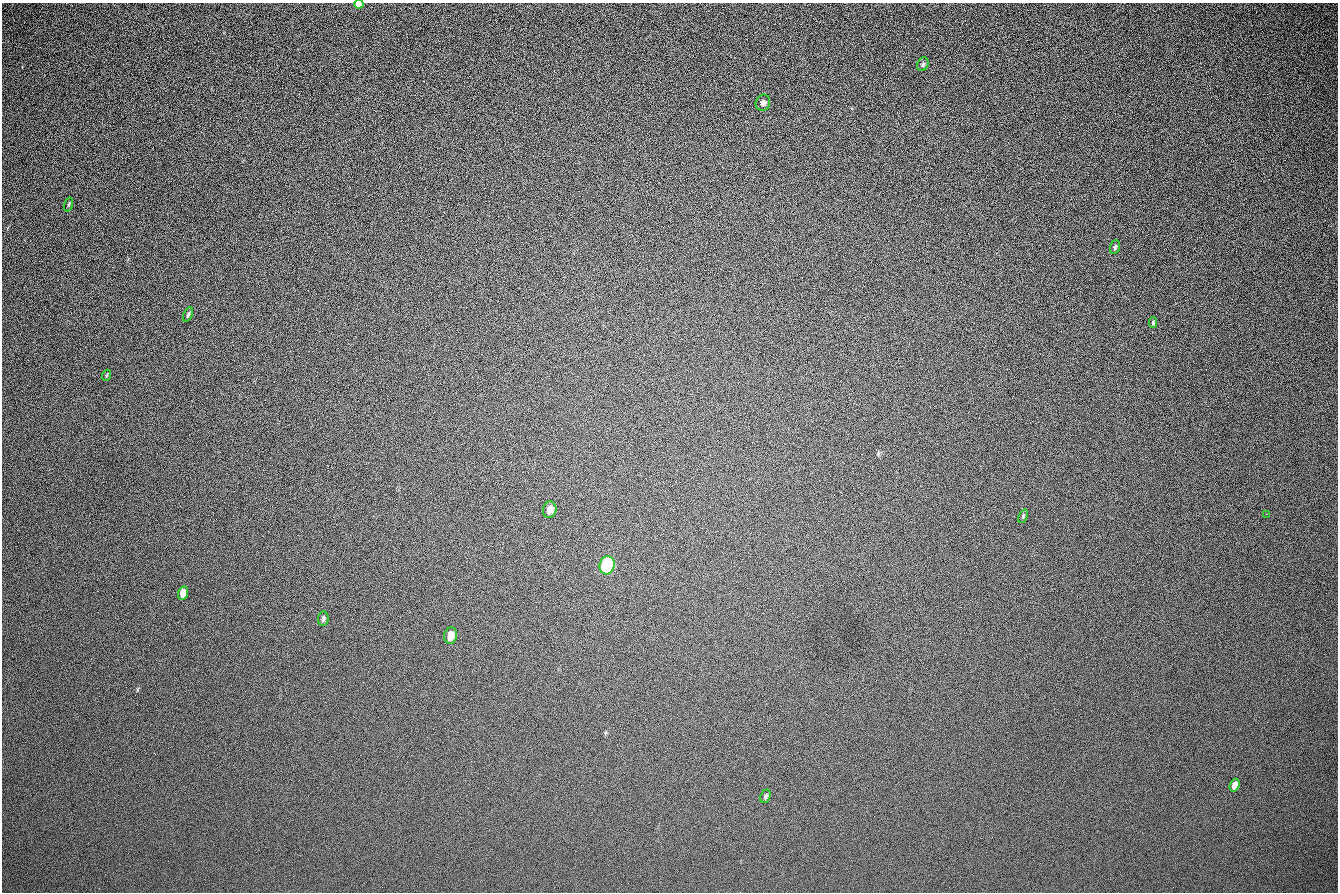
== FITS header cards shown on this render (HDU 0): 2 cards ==
NAXIS1  =                 1336 / length of data axis 1
NAXIS2  =                  890 / length of data axis 2

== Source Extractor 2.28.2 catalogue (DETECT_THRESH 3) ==
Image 1336 x 890 px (HDU 0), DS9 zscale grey, 1 PNG px = 1 image px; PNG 1340 x 894 px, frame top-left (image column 1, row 890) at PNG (2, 3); each listed source drawn as its Kron ellipse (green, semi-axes under 4 px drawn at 4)
Background 205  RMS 22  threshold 65.3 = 3 sigma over >= 5 px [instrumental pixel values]
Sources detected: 17; all 17 listed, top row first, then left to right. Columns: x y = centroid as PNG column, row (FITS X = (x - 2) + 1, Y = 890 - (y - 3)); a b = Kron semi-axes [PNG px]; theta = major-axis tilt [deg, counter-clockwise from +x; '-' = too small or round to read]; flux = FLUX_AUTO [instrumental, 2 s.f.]
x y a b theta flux
359 4 5 4 - 29000
923 64 7 5 66 2900
763 103 8 7 - 5200
69 204 7 3 71 1600
1115 247 7 5 71 2500
188 314 7 4 65 2500
1153 323 5 4 - 2200
107 375 5 3 - 1300
550 510 8 6 76 10000
1266 514 2 2 - 18000
1023 516 7 4 67 2100
607 565 9 7 75 380000
183 593 7 5 75 17000
323 619 7 5 84 3000
451 635 8 6 83 14000
1235 785 6 4 72 14000
765 796 7 5 68 3200
At the frame edge (FLAGS 8, measured only in part): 1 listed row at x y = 359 4